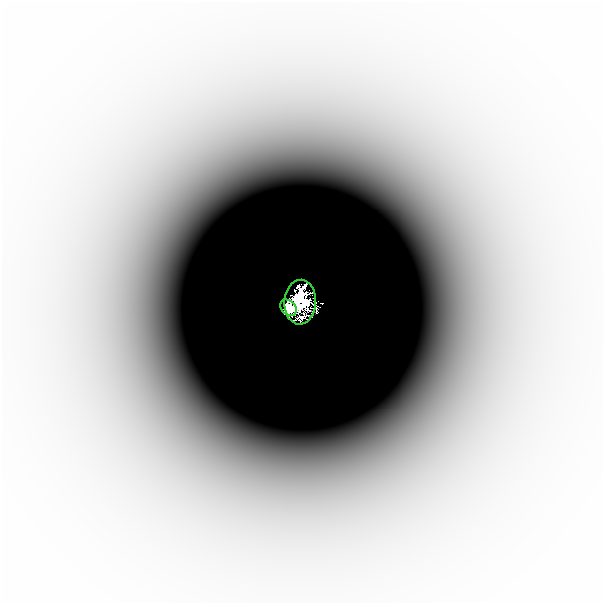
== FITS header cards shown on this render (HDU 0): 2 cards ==
NAXIS1  =                  601
NAXIS2  =                  601

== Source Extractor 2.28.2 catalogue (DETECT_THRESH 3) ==
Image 601 x 601 px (HDU 0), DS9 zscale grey, 1 PNG px = 1 image px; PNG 605 x 605 px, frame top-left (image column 1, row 601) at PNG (2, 2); each listed source drawn as its Kron ellipse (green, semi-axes under 4 px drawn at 4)
Background -5.59e-05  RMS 3.1e-05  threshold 9.19e-05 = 3 sigma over >= 5 px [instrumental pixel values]
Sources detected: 4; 2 with non-positive FLUX_AUTO (blend fragments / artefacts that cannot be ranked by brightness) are neither listed nor drawn; the other 2 listed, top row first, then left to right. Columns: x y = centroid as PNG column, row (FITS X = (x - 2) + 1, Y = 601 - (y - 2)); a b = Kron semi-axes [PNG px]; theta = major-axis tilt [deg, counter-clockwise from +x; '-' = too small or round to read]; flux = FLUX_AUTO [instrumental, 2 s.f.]
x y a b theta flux
300 302 22 16 87 2.5
288 308 9 7 -43 2.3
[2 non-positive-flux detections neither listed nor drawn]